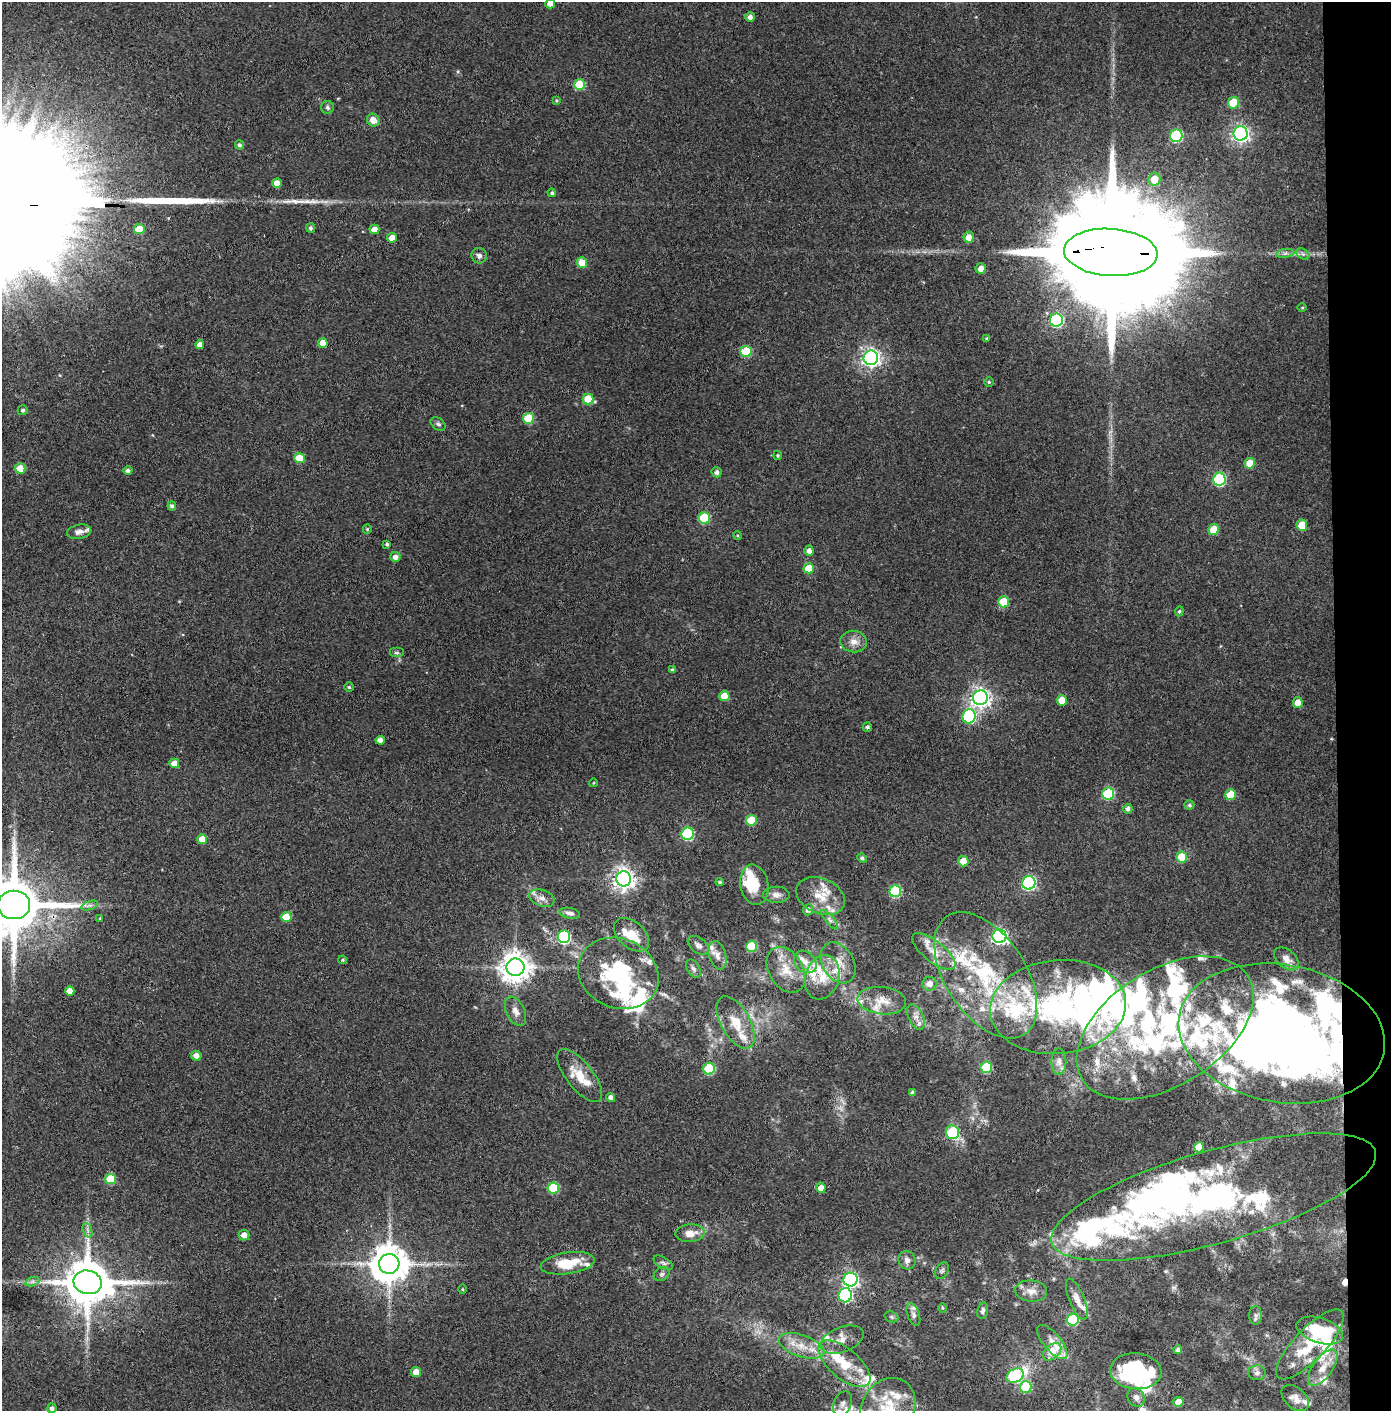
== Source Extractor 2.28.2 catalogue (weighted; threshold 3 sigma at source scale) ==
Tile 6 of 3 x 3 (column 3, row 2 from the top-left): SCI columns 2853-4241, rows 1413-2821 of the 4314 x 4236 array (HDU 1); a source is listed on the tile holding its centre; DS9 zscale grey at full resolution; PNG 1393 x 1413 px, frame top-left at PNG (2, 2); each listed source drawn as its Kron ellipse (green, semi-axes under 4 px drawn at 4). Shown black and unused: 4% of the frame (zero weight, under 3 of 4 exposures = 6% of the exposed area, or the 3 px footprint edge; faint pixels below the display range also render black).
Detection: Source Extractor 2.28.2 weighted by HDU 2 'WHT'; one run over the whole footprint, this tile lists its part. Background 0.0904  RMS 0.0064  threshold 0.0289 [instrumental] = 3 sigma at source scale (4.5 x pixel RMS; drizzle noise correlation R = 1.50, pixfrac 1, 0.05/0.05 arcsec/px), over >= 5 px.
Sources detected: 246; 2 too faint to see at this stretch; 13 inside a brighter object's white glare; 1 cosmic-ray / hot-pixel residue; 1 long thin detection or spike segment (spike, bleed or trail) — neither listed nor drawn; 54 inside a brighter listed object's ellipse — not listed separately; the other 175 listed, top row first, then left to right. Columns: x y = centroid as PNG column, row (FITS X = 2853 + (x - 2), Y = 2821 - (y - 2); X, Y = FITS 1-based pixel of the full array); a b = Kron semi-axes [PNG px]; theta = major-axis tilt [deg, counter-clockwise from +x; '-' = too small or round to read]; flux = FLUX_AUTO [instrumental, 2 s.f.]
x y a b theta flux
550 4 5 4 - 4.5
750 17 5 5 - 2.9
580 85 5 5 - 24
556 100 4 3 - 0.7
1233 103 6 5 - 19
327 107 6 6 - 1.4
373 120 7 6 - 5.8
1241 133 7 7 - 260
1176 136 6 6 - 61
239 145 4 4 - 1.5
1154 179 6 6 - 11
277 183 5 4 - 6
552 193 4 4 - 1.3
311 228 5 4 - 1.7
139 229 5 5 - 14
374 229 5 4 - 6.1
969 237 5 5 - 5.4
392 238 5 5 - 6.9
1111 252 47 23 -3 42000
1285 253 9 4 8 1.8
1303 254 7 5 -33 1.5
479 256 8 7 - 2.3
582 263 5 5 - 11
981 269 5 5 - 4.1
1302 307 4 3 - 0.59
1056 320 6 6 - 87
987 339 4 3 - 1.2
323 343 5 5 - 7.2
200 344 4 4 - 2.9
746 351 5 5 - 30
871 358 7 7 - 310
989 382 5 5 - 0.93
588 399 5 5 - 16
23 410 5 5 - 1.2
528 418 5 5 - 22
438 424 8 5 -35 1.6
778 455 5 4 - 0.88
299 458 5 5 - 14
1250 463 5 5 - 11
20 468 5 5 - 13
128 471 5 4 - 1.9
717 472 5 5 - 1.9
1219 479 6 6 - 70
172 506 4 4 - 1.6
704 518 5 5 - 33
1302 525 5 5 - 13
367 529 4 4 - 0.72
1214 530 5 5 - 14
79 532 12 7 12 3.1
737 535 4 3 - 0.61
387 544 4 3 - 1.1
809 551 5 4 - 3
395 557 5 5 - 2.9
809 568 5 5 - 13
1003 602 5 5 - 19
1179 611 5 4 - 0.9
854 642 13 10 -7 5.5
397 653 7 5 0 1.4
673 670 4 4 - 1.5
349 687 5 4 - 1
724 696 5 5 - 10
980 698 7 7 - 350
1062 700 5 5 - 11
1298 703 5 5 - 6.7
969 716 7 6 - 66
867 727 5 4 - 1.6
380 740 4 4 - 3.7
174 763 5 4 - 7.4
593 783 4 3 - 0.49
1108 794 6 6 - 47
1231 795 5 5 - 16
1189 805 5 4 - 1.3
1128 809 5 4 - 2
751 820 5 5 - 15
688 834 6 6 - 58
202 839 5 5 - 8.8
1182 857 5 5 - 19
862 858 5 4 - 1.3
963 861 5 5 - 12
624 879 7 7 - 460
720 882 4 4 - 1.2
1029 883 7 6 - 120
754 885 20 14 -80 15
895 891 6 6 - 50
776 895 13 8 0 3.6
821 896 25 17 -24 15
542 898 13 8 -21 4
14 905 16 14 1 5200
90 905 9 4 18 1.5
808 910 5 5 - 2.7
570 913 10 5 -12 2.5
286 917 5 5 - 12
100 918 3 3 - 0.64
830 920 12 4 -51 1.8
632 935 20 13 -42 13
999 936 7 7 - 200
564 937 6 6 - 72
698 945 12 7 -36 2.7
752 946 5 5 - 28
934 951 26 10 -38 10
718 955 14 8 -73 4.5
1286 959 14 9 -40 4.8
343 960 4 4 - 0.89
805 962 12 10 -44 6.1
838 963 22 15 -59 12
515 967 9 8 - 950
693 969 10 6 -58 2.3
786 970 24 17 -59 14
618 973 41 34 -24 61
986 975 71 40 -57 100
822 977 23 17 73 17
930 984 7 7 - 4.6
70 991 5 4 - 5.7
882 1001 24 13 -7 10
1058 1007 68 47 5 130
515 1011 15 9 -65 4.7
916 1017 13 7 -65 4
736 1022 29 14 -61 14
1165 1028 98 58 32 160
1282 1034 104 69 -10 740
196 1056 5 5 - 4.3
1059 1062 13 7 89 3.3
986 1067 6 5 - 31
709 1069 6 5 - 41
580 1076 32 13 -52 14
912 1093 4 4 - 1.6
611 1097 4 4 - 2.5
952 1132 7 6 - 37
1199 1147 5 5 - 13
111 1179 5 5 - 22
553 1188 5 5 - 28
821 1188 5 4 - 4.8
1214 1197 168 46 16 240
87 1230 7 4 -70 1.8
690 1233 15 9 4 6.8
244 1235 5 5 - 4.2
907 1260 9 8 - 3.3
568 1263 27 10 8 20
663 1263 11 5 -31 2
389 1264 10 10 - 1800
942 1270 9 6 62 1.5
662 1274 8 6 31 1.7
850 1280 7 7 - 170
32 1282 7 4 19 1.6
88 1282 14 11 -13 3100
463 1289 5 3 - 0.65
1031 1291 16 10 -6 5.8
845 1295 7 6 - 88
1077 1299 22 7 -67 5.8
943 1308 5 3 - 0.66
983 1311 8 5 78 1.8
913 1315 12 6 -71 2.3
1255 1315 9 6 90 2.1
891 1317 7 5 -21 1.2
1073 1320 6 6 - 46
1320 1331 24 12 -17 37
842 1340 23 12 21 7.3
1052 1342 21 8 -50 7.2
1310 1344 46 15 46 29
801 1346 24 11 -18 12
1178 1350 4 4 - 2
1052 1352 11 7 41 14
844 1364 31 15 -40 20
1323 1368 21 10 55 8.7
1136 1371 25 18 -5 81
416 1372 5 5 - 7.2
1257 1373 8 7 - 2.3
1015 1376 9 6 29 61
1026 1387 6 6 - 36
1136 1397 10 8 -56 3.2
1295 1398 16 10 -42 4.9
1178 1402 5 5 - 6.7
842 1404 13 8 68 4.2
888 1407 31 26 56 31
52 1408 5 5 - 2.1
Overlapping masked pixels (flux is a lower limit): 5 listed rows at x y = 1111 252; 14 905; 1282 1034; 1214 1197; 88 1282
Isophote crosses this tile's border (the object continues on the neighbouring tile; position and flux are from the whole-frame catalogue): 3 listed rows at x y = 550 4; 14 905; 888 1407
Unlisted compact peaks at least as high as the median listed source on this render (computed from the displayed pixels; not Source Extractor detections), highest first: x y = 307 201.